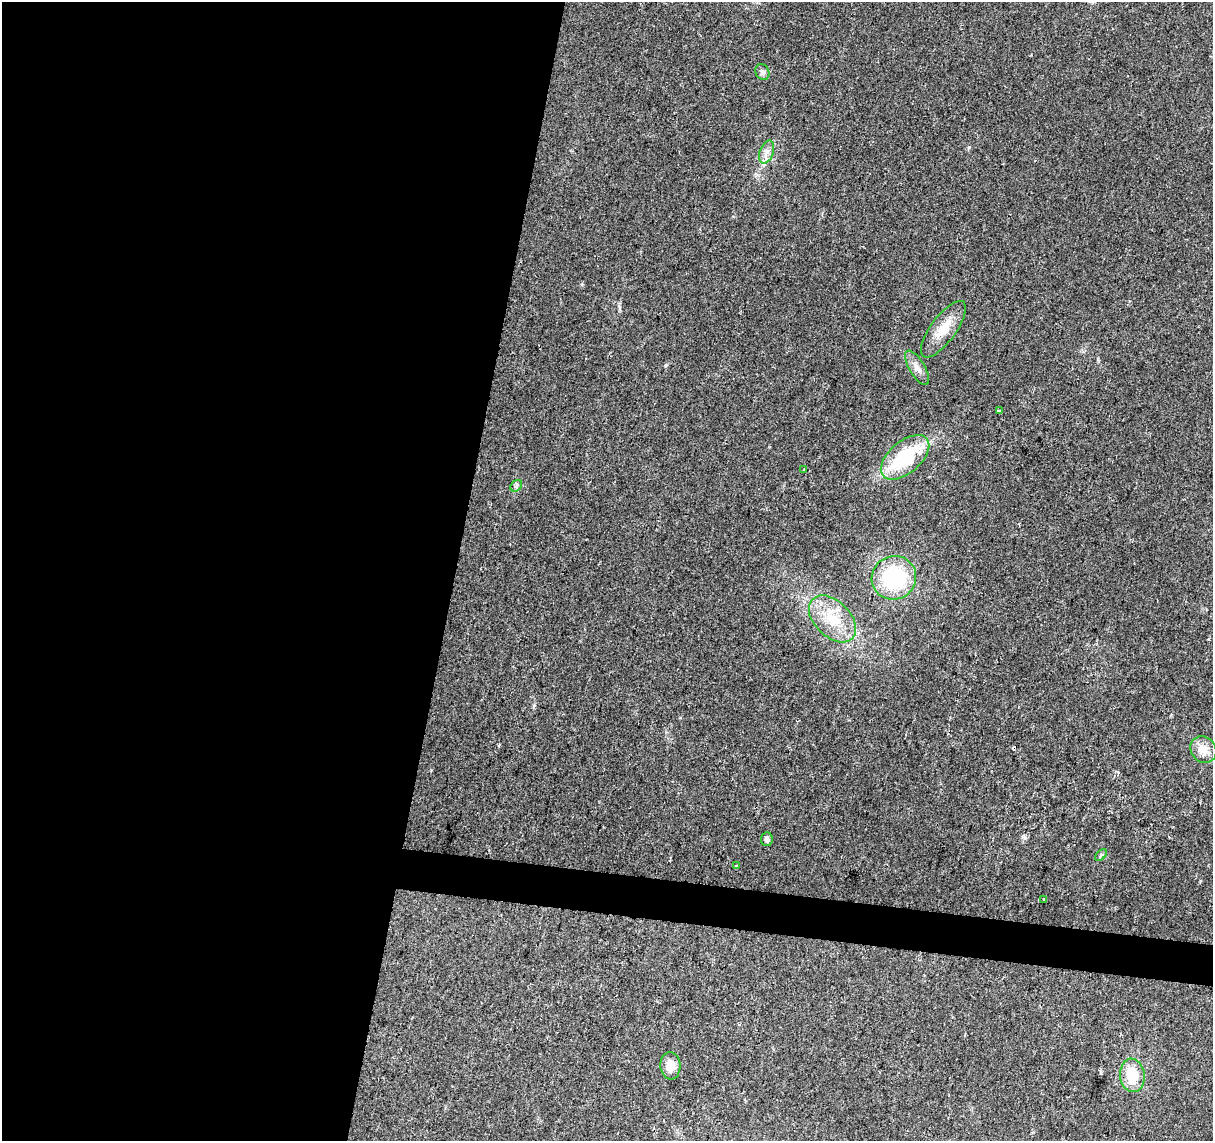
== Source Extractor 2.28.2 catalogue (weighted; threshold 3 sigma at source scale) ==
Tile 5 of 4 x 4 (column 1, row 2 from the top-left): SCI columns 1-1211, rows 2501-3639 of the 4851 x 5061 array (HDU 1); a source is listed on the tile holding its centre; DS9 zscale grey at full resolution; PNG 1215 x 1143 px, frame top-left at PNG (2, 2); each listed source drawn as its Kron ellipse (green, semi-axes under 4 px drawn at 4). Shown black and unused: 40% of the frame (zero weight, under 2 of 3 exposures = <1% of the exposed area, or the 3 px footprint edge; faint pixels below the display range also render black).
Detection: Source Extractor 2.28.2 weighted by HDU 2 'WHT'; one run over the whole footprint, this tile lists its part. Background 0.0399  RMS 0.0058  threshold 0.0263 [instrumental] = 3 sigma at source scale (4.5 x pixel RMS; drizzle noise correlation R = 1.50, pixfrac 1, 0.0396/0.0396 arcsec/px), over >= 5 px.
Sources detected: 20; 1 cosmic-ray / hot-pixel residue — neither listed nor drawn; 2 inside a brighter listed object's ellipse — not listed separately; the other 17 listed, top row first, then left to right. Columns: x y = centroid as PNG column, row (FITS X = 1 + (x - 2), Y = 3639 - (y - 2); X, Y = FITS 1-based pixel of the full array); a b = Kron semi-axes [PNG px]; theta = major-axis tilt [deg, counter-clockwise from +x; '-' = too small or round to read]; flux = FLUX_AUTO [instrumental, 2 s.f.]
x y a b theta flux
762 72 8 6 -60 1.6
767 152 12 6 69 3.2
943 329 34 12 54 12
917 368 19 7 -59 4.2
999 411 4 3 - 2
905 457 29 15 40 40
804 470 3 2 - 1.7
516 486 7 5 46 1.2
894 578 22 21 - 45
832 619 28 18 -45 19
1203 749 14 12 -47 8.1
767 839 7 6 - 2.1
1101 855 7 4 45 0.92
737 866 3 3 - 0.85
1044 899 3 3 - 0.63
670 1066 14 10 -85 7.3
1132 1075 17 12 -82 17
Unlisted compact peaks at least as high as the median listed source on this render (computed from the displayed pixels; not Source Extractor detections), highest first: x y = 666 365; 969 147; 1025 838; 534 705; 619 307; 1098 360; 680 718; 1200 881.